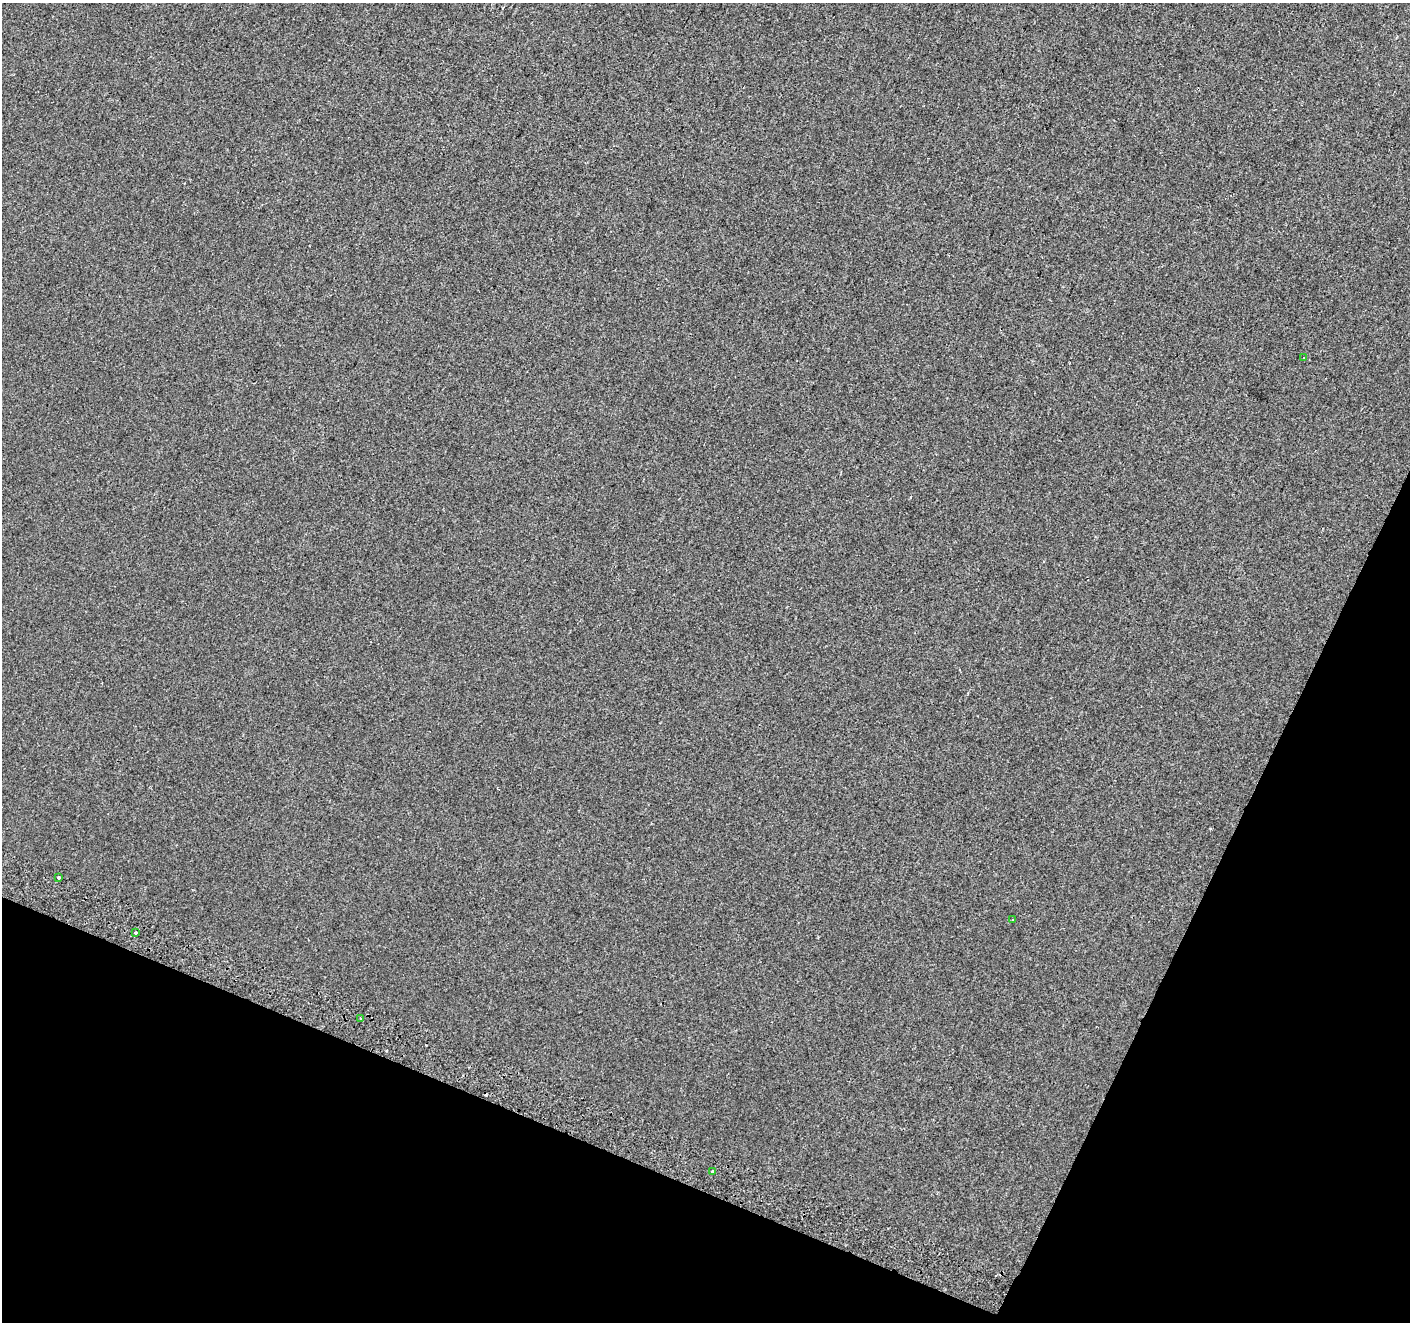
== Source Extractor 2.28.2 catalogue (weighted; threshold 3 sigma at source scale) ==
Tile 15 of 4 x 4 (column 3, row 4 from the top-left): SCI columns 2834-4241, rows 246-1565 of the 5675 x 5835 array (HDU 1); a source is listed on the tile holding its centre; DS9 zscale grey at full resolution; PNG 1412 x 1324 px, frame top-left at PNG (2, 3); each listed source drawn as its Kron ellipse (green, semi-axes under 4 px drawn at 4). Shown black and unused: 21% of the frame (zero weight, under 2 of 3 exposures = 2% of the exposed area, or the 3 px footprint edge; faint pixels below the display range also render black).
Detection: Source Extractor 2.28.2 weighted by HDU 2 'WHT'; one run over the whole footprint, this tile lists its part. Background -3.72e-04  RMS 0.0035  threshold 0.0159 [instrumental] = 3 sigma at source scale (4.5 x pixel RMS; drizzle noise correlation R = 1.50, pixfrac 1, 0.0396/0.0396 arcsec/px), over >= 5 px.
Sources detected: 7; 1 cosmic-ray / hot-pixel residue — neither listed nor drawn; the other 6 listed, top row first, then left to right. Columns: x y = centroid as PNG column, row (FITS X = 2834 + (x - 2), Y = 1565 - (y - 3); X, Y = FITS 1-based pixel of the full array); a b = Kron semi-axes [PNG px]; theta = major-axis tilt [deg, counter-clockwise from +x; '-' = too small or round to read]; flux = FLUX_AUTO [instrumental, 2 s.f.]
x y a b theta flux
1304 358 3 2 - 0.3
59 877 3 3 - 1.9
1013 919 3 2 - 0.5
135 933 3 3 - 0.64
361 1019 3 3 - 0.6
713 1171 4 3 - 2.6